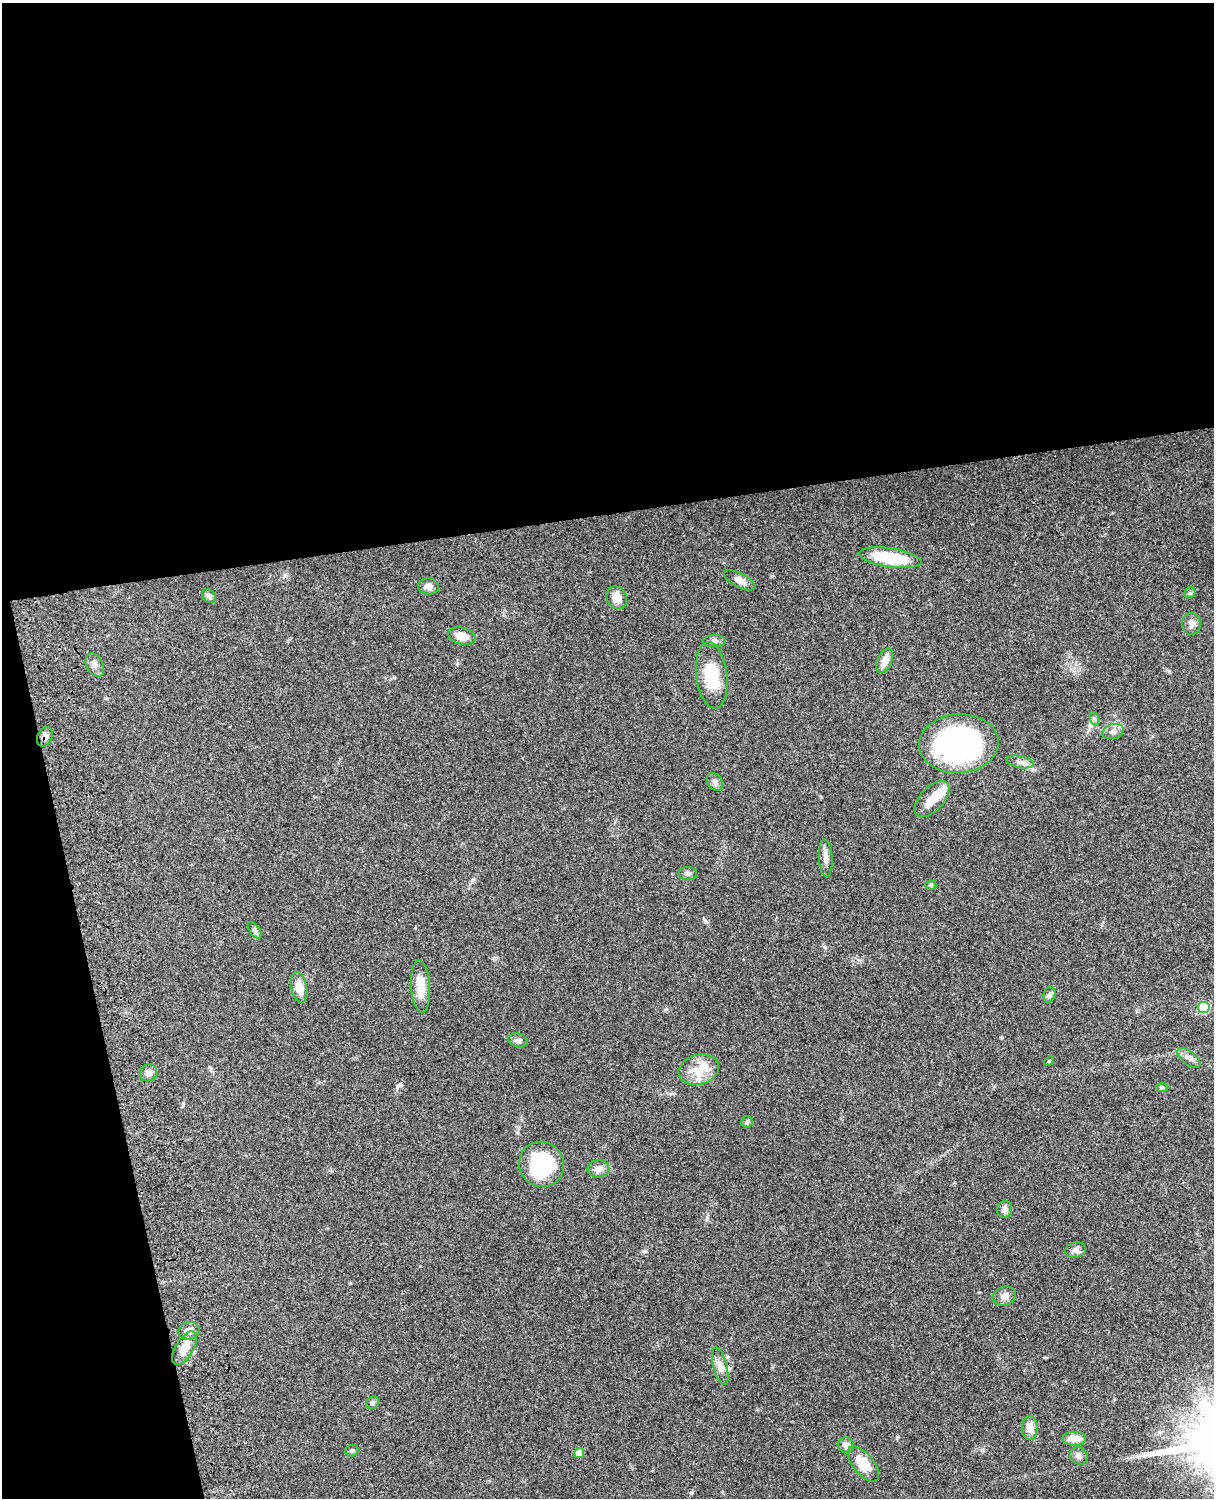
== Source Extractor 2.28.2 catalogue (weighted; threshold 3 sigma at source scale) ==
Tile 1 of 4 x 3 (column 1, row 1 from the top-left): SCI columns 122-1333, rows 3268-4763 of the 5089 x 4927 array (HDU 1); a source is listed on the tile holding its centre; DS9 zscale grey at full resolution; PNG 1216 x 1500 px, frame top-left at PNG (2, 3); each listed source drawn as its Kron ellipse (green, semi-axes under 4 px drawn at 4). Shown black and unused: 39% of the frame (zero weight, under 3 of 4 exposures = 6% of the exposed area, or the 3 px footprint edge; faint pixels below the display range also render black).
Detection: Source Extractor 2.28.2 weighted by HDU 2 'WHT'; one run over the whole footprint, this tile lists its part. Background 0.081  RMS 0.0059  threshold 0.0264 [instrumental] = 3 sigma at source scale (4.5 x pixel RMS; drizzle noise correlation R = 1.50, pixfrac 1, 0.05/0.05 arcsec/px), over >= 5 px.
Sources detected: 53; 1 inside a brighter object's white glare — neither listed nor drawn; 2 inside a brighter listed object's ellipse — not listed separately; the other 50 listed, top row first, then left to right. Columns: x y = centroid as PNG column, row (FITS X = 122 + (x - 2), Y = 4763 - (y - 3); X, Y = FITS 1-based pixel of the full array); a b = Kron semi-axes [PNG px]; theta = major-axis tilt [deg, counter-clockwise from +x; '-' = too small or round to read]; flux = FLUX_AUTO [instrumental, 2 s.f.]
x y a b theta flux
890 558 31 9 -8 27
740 580 17 7 -27 3.5
428 586 10 8 -3 3.1
1190 593 6 5 - 0.81
209 596 8 6 -41 1.9
617 598 12 10 -58 6.6
1191 624 11 9 -88 3.1
462 636 14 8 -13 6.3
714 641 11 6 -1 2
885 661 13 7 65 6
95 665 12 8 -63 3
712 675 33 15 -83 21
1095 719 7 4 -70 1.1
1113 732 11 7 17 2.6
45 737 10 7 64 2.7
959 744 40 29 3 130
1020 762 14 6 -11 2.6
715 782 10 7 -53 2
932 799 22 12 47 8.5
826 858 19 6 -87 3.3
688 873 9 6 0 1.5
931 885 5 4 - 0.91
255 930 9 5 -52 1.3
421 986 26 9 -86 9.8
299 987 15 8 -79 7
1049 995 8 5 73 1.5
1204 1007 6 5 - 32
518 1040 10 6 -14 1.7
1189 1058 14 6 -38 2.7
1049 1061 5 4 - 0.58
699 1070 20 15 16 10
148 1073 9 8 - 2.9
1162 1087 6 4 -2 0.69
747 1122 6 5 - 1.1
542 1164 23 22 - 38
598 1169 11 8 4 3.3
1005 1209 9 7 84 2.8
1075 1250 10 7 16 2.5
1004 1296 12 9 21 3.5
189 1331 10 9 - 3.8
185 1348 18 9 58 7.5
720 1366 19 7 -75 3.9
373 1403 7 6 - 1.3
1030 1428 12 7 90 6.3
1074 1439 12 7 -1 7.4
846 1445 8 7 - 3.3
352 1451 6 5 - 1
579 1453 5 5 - 7.6
1079 1456 9 8 - 2.4
863 1464 21 10 -51 11
Overlapping masked pixels (flux is a lower limit): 1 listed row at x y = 45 737
Unlisted compact peaks at least as high as the median listed source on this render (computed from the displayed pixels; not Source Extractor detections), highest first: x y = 645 1251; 705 921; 825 947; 1169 671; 400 1085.